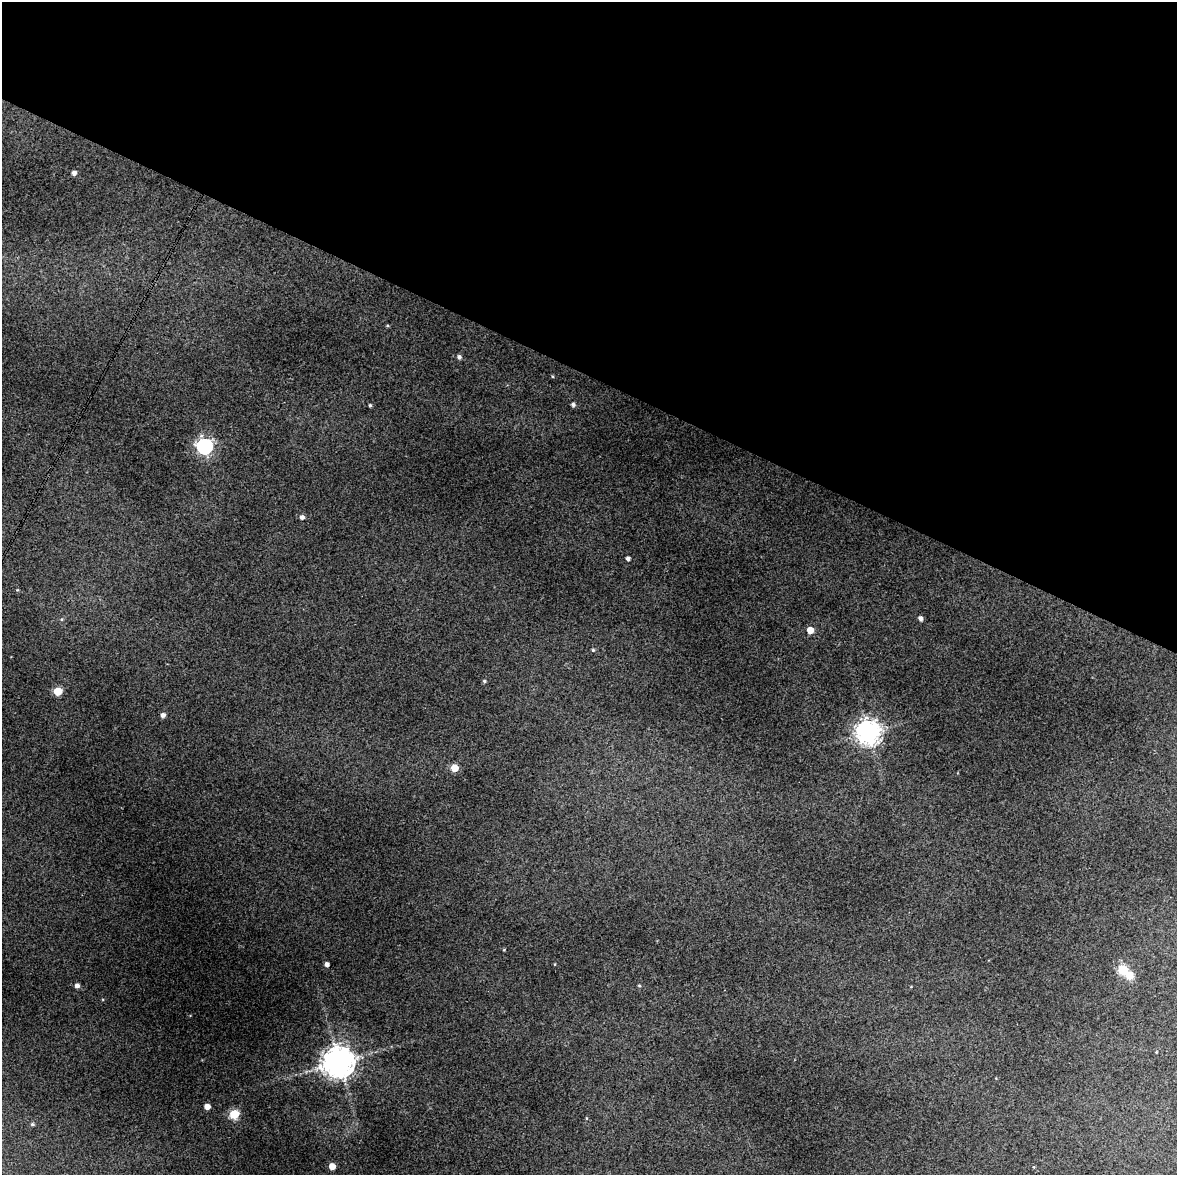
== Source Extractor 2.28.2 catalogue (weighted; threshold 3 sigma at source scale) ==
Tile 2 of 4 x 3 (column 2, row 1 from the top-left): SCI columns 1180-2354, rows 2603-3775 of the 4707 x 4001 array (HDU 1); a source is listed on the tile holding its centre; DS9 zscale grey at full resolution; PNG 1179 x 1177 px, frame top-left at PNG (2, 2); no overlay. Shown black and unused: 32% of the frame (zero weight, under 3 of 4 exposures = <1% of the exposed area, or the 3 px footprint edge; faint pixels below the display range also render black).
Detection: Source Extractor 2.28.2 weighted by HDU 2 'WHT'; one run over the whole footprint, this tile lists its part. Background 0.119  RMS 0.0097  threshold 0.0436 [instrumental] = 3 sigma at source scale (4.5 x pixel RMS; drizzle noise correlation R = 1.50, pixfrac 1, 0.0396/0.0396 arcsec/px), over >= 5 px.
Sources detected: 25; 1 inside a brighter object's white glare — not listed; the other 24 listed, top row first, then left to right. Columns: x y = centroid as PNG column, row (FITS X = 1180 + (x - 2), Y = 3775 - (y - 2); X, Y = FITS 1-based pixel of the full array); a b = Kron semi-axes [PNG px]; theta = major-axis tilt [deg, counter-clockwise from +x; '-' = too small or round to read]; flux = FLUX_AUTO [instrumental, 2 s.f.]
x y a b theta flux
74 173 5 4 - 3.8
459 357 5 5 - 2.6
573 404 5 4 - 2.5
370 405 4 3 - 1.3
205 446 7 6 - 260
302 517 5 5 - 3
628 558 4 4 - 2.7
920 618 5 4 - 3.2
810 630 5 5 - 15
593 650 5 5 - 1.2
484 681 5 4 - 1.3
58 691 5 5 - 33
163 715 5 5 - 3.4
868 732 8 8 - 840
454 768 5 5 - 22
327 964 4 4 - 3.4
1123 970 6 5 - 52
77 985 5 4 - 3.7
639 985 4 4 - 1.1
339 1062 9 9 - 1800
207 1107 5 4 - 7
234 1114 5 5 - 43
32 1124 5 4 - 1.3
332 1166 5 5 - 11